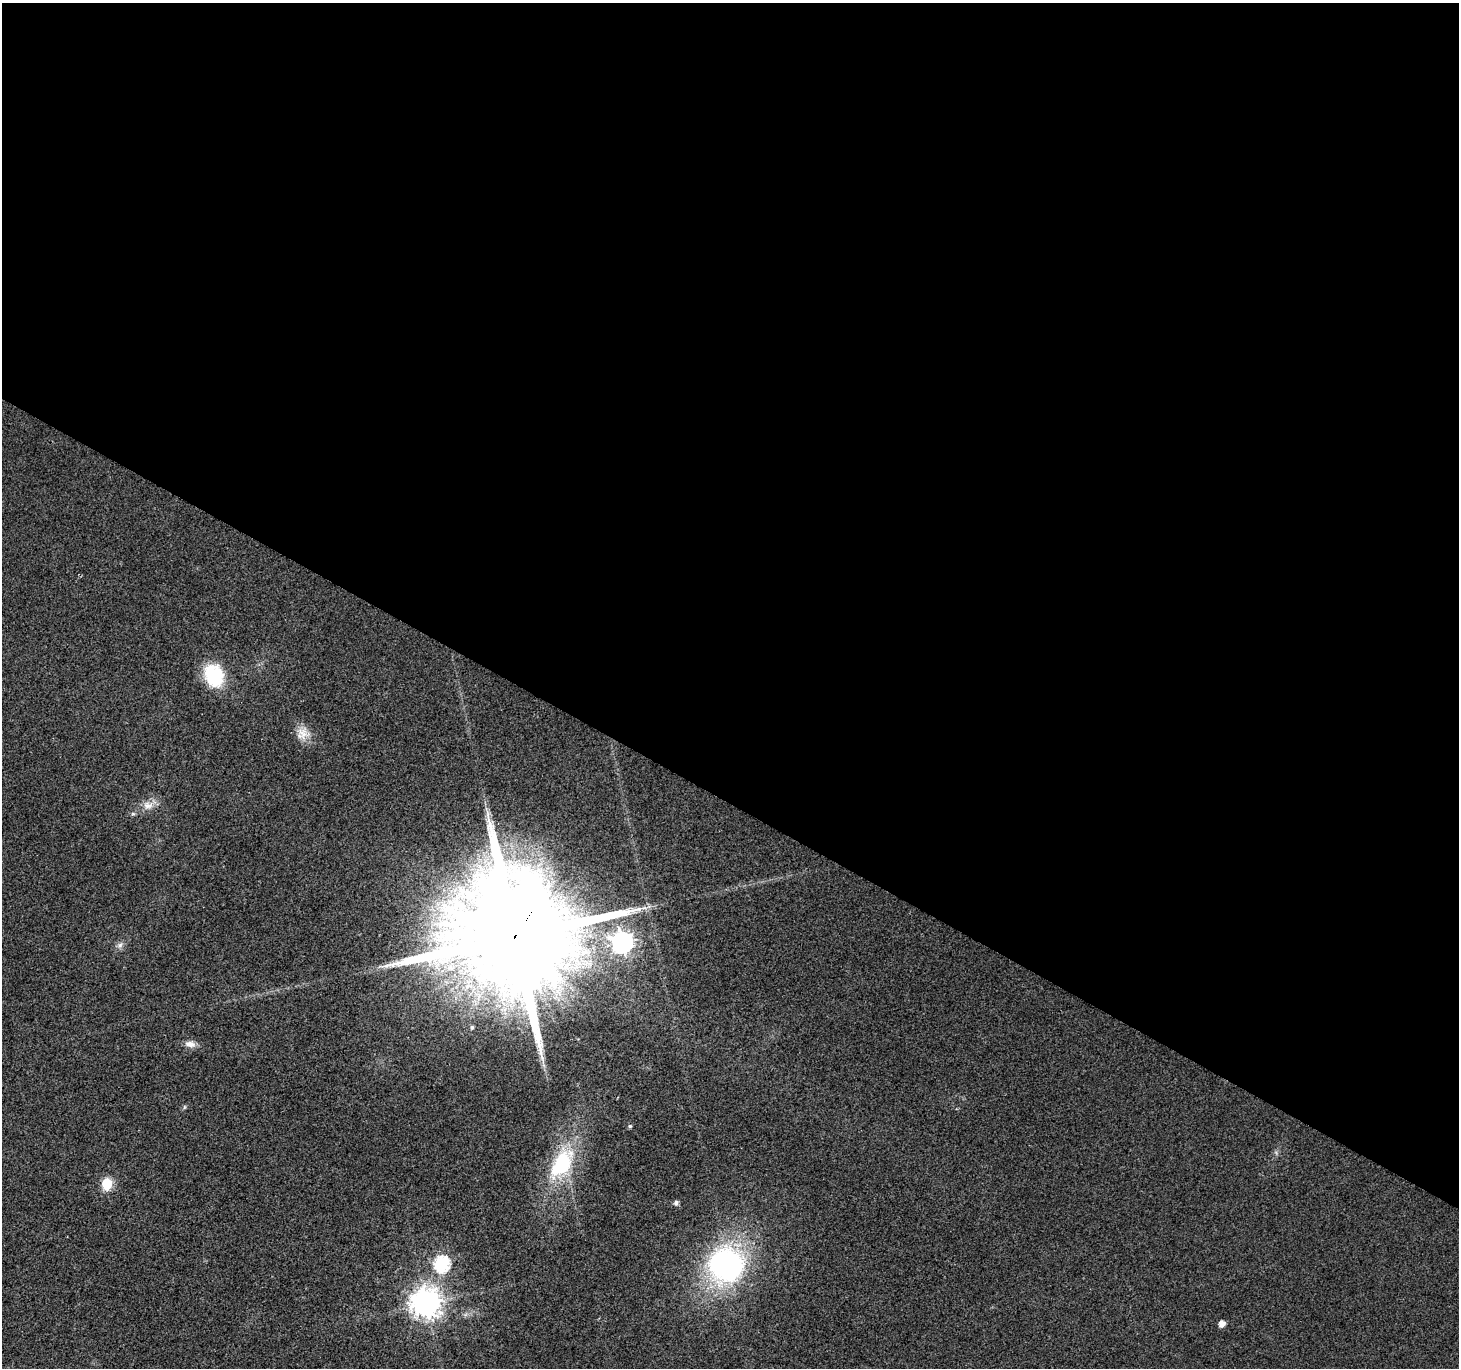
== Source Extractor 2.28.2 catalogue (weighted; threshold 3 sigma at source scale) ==
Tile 3 of 4 x 4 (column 3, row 1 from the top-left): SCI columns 2922-4378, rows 4359-5724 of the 5836 x 5917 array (HDU 1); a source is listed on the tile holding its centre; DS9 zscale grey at full resolution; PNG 1461 x 1370 px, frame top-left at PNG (2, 3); no overlay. Shown black and unused: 59% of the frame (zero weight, under 2 of 3 exposures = <1% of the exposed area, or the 3 px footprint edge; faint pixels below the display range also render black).
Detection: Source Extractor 2.28.2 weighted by HDU 2 'WHT'; one run over the whole footprint, this tile lists its part. Background 0.0289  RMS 0.0082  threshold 0.0368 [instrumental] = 3 sigma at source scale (4.5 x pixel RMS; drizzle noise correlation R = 1.50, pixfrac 1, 0.0396/0.0396 arcsec/px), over >= 5 px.
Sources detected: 18; all 18 listed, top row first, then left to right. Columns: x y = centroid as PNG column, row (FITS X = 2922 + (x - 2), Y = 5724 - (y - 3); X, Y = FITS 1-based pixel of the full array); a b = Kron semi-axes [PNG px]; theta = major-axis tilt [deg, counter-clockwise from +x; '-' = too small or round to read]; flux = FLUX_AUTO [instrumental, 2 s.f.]
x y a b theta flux
214 675 28 22 -68 41
303 733 18 18 - 12
148 805 16 11 4 8.2
133 814 6 4 0 1.3
515 936 36 29 56 37000
622 942 8 8 - 570
120 945 10 7 54 3.5
472 1027 5 5 - 1.6
190 1044 14 8 -10 5.6
184 1107 6 4 71 1.1
630 1126 5 4 - 1.4
562 1164 45 23 58 65
107 1184 6 6 - 56
676 1203 6 5 - 2.7
442 1264 8 7 - 140
726 1265 34 33 - 200
426 1303 10 9 - 1200
1222 1324 5 5 - 7.3
Overlapping masked pixels (flux is a lower limit): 1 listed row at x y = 515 936